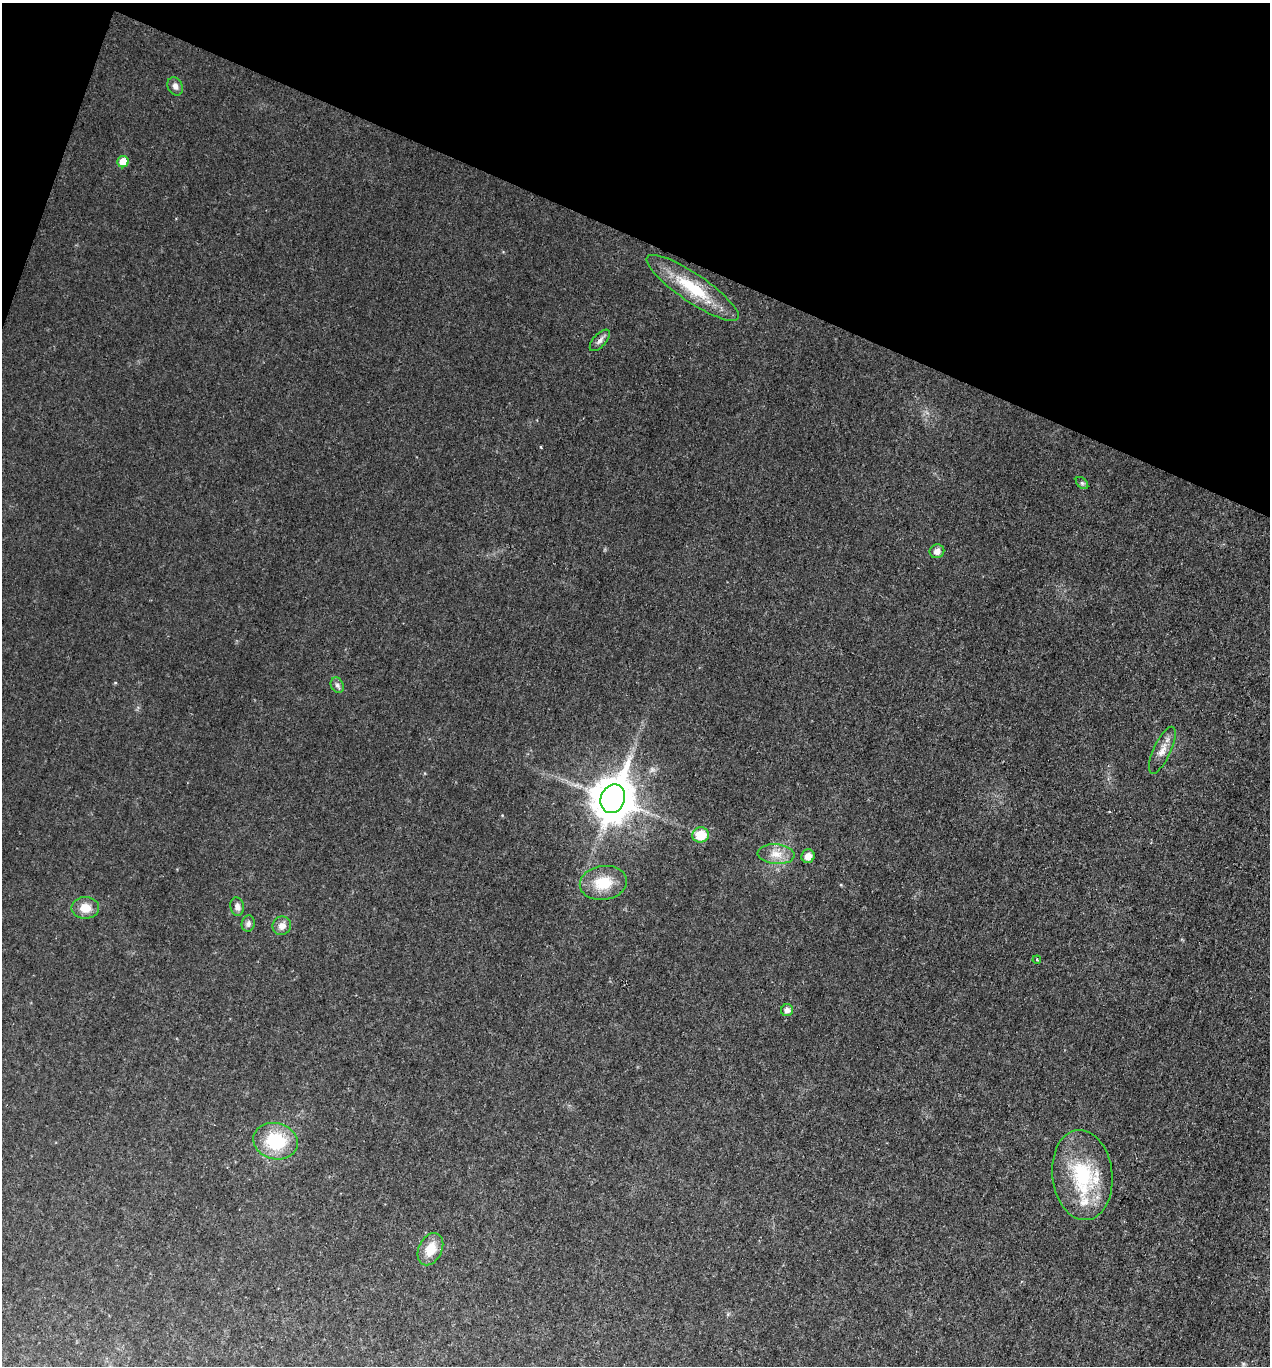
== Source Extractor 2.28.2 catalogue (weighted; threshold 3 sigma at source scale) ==
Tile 2 of 4 x 4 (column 2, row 1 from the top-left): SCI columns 1403-2670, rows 4096-5459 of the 5473 x 5459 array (HDU 1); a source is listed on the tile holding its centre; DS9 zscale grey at full resolution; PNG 1272 x 1368 px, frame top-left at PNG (2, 3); each listed source drawn as its Kron ellipse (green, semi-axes under 4 px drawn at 4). Shown black and unused: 18% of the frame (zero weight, under 2 of 3 exposures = <1% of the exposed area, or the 3 px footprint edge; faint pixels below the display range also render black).
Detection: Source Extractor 2.28.2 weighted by HDU 2 'WHT'; one run over the whole footprint, this tile lists its part. Background 0.0342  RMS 0.0068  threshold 0.0308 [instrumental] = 3 sigma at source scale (4.5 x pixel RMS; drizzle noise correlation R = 1.50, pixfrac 1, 0.05/0.05 arcsec/px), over >= 5 px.
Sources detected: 23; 1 inside a brighter listed object's ellipse — not listed separately; the other 22 listed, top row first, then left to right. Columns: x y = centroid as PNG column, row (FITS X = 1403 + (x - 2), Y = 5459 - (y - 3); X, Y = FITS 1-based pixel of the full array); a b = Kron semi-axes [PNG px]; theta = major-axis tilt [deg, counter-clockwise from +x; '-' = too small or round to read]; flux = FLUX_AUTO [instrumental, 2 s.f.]
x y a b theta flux
175 86 9 7 -65 3.1
123 162 6 5 - 9.7
693 288 55 14 -34 33
600 340 13 6 48 3
1082 483 7 4 -45 1.3
937 551 7 7 - 4.3
337 685 8 6 -62 2
1162 750 25 8 65 6.8
613 799 15 12 69 2100
701 835 8 7 - 16
776 854 18 10 -5 8.4
808 856 7 6 - 5.6
603 883 24 17 8 20
237 907 9 7 -79 2.9
85 908 14 11 0 9
248 924 8 6 75 2.1
282 926 9 9 - 4.5
1037 960 4 3 - 0.68
787 1010 6 6 - 3.1
276 1141 22 18 -14 34
1082 1175 45 30 -84 52
430 1249 17 11 64 12